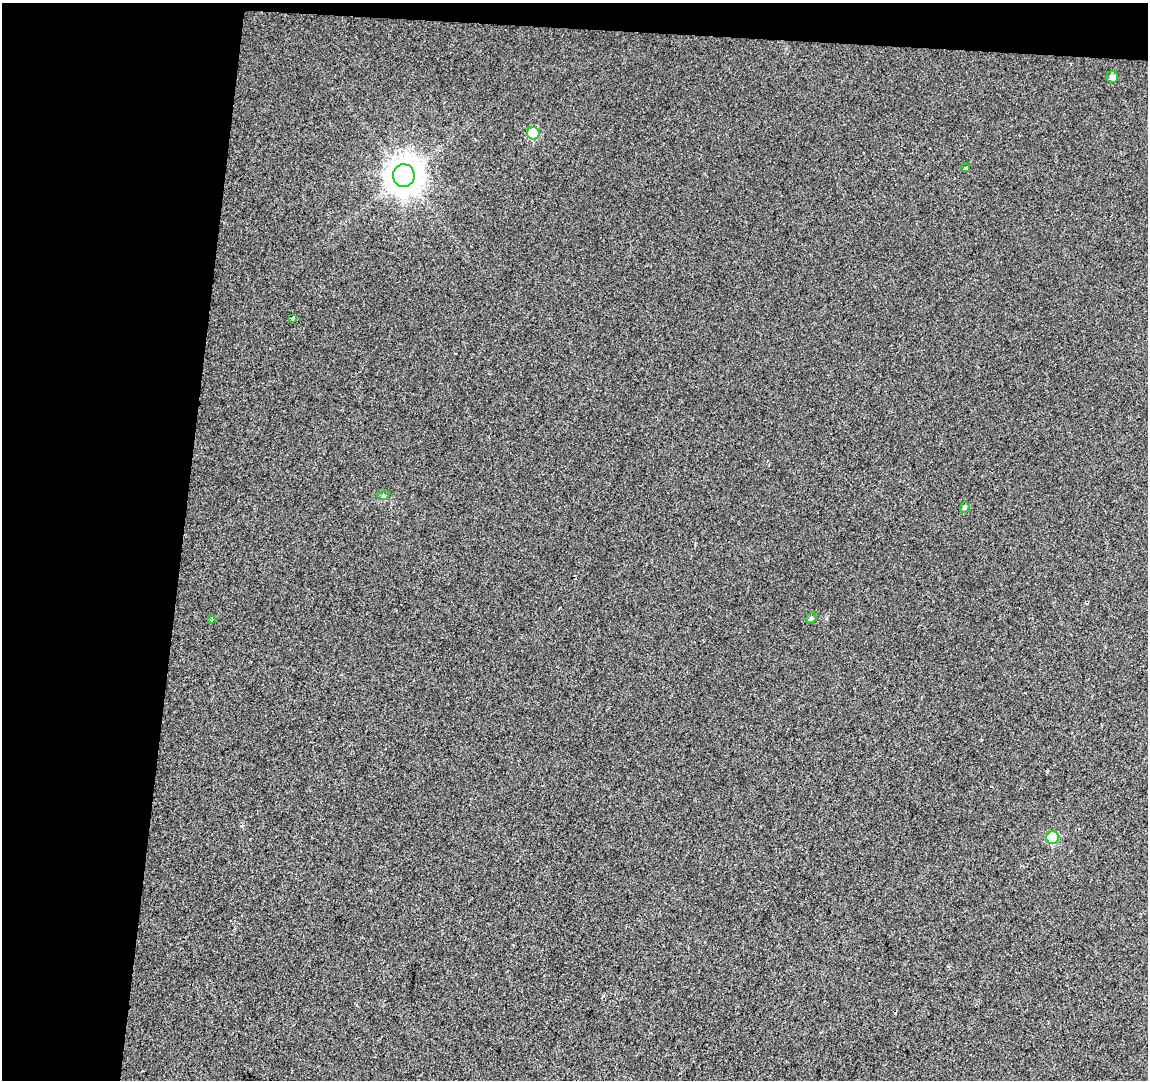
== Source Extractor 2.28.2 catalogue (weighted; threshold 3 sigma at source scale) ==
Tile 1 of 2 x 2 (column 1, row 1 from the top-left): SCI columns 1-1146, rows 1206-2283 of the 2293 x 2396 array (HDU 1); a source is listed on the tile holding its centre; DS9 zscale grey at full resolution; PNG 1150 x 1082 px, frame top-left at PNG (2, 3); each listed source drawn as its Kron ellipse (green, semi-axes under 4 px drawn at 4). Shown black and unused: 18% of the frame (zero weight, under 2 of 3 exposures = <1% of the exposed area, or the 3 px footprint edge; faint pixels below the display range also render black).
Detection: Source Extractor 2.28.2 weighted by HDU 2 'WHT'; one run over the whole footprint, this tile lists its part. Background 0.013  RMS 0.0088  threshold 0.0396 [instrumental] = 3 sigma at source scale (4.5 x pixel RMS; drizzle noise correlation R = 1.50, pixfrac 1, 0.0396/0.0396 arcsec/px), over >= 5 px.
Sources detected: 10; all 10 listed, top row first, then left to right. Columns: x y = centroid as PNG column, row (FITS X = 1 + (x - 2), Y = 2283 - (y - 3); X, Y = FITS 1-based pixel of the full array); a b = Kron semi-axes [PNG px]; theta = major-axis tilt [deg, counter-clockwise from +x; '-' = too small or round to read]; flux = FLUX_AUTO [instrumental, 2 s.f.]
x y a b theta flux
1112 77 6 5 - 4.1
533 133 6 6 - 37
965 168 4 3 - 3.7
404 176 11 11 - 1400
293 318 4 3 - 1.2
383 496 6 4 19 1.2
965 507 5 5 - 1.7
811 618 6 5 - 1.7
212 620 4 3 - 1.4
1052 838 6 6 - 38
Unlisted compact peaks at least as high as the median listed source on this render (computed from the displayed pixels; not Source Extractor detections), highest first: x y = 242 826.